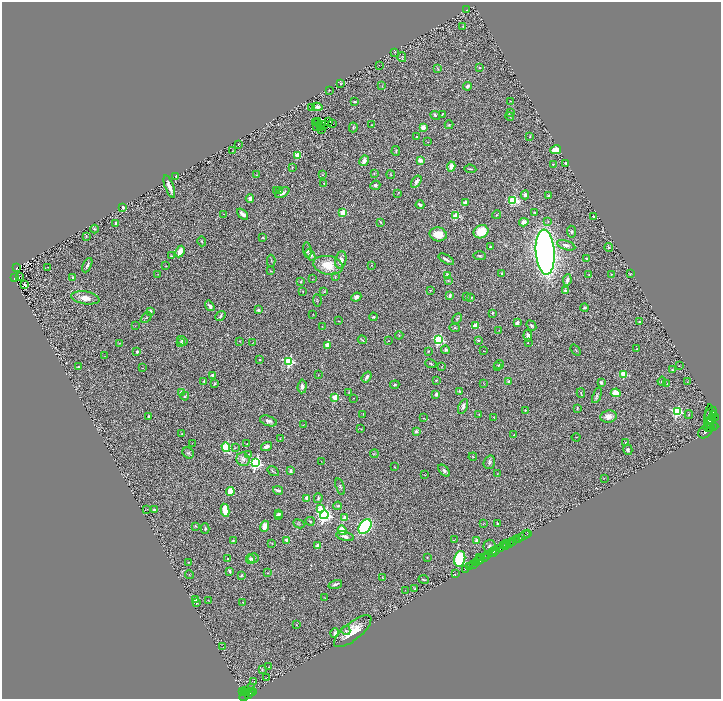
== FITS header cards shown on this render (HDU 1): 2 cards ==
NAXIS1  =                 1438
NAXIS2  =                 1393

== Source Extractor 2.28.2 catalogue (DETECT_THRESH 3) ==
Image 1438 x 1393 px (HDU 1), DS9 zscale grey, zoomed out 1/2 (1 PNG px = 2 x 2 image px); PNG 723 x 701 px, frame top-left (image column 2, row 1393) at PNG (2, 2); each listed source drawn as its Kron ellipse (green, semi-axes under 4 px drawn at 4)
Background 0.77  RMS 0.07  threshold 0.21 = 3 sigma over >= 5 px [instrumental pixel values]
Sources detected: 381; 36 cannot appear on this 1/2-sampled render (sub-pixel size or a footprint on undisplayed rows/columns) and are neither listed nor drawn; the other 345 listed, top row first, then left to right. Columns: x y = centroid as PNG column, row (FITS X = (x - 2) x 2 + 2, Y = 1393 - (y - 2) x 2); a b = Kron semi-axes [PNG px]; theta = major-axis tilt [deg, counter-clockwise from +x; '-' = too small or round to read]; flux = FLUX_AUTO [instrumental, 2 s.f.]
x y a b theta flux
466 10 2 1 - 4.5
463 26 3 2 - 6.3
395 52 3 2 - 8.1
402 57 5 3 - 12
379 65 3 2 - 3.9
437 68 4 2 - 7.5
479 68 3 3 - 9.9
341 84 4 3 - 13
382 86 3 2 - 8.5
467 86 4 3 - 50
329 90 2 2 - 6.3
510 101 3 2 - 6.8
355 102 3 2 - 19
317 107 5 4 - 64
311 108 4 3 - 9.8
510 112 4 2 - 9
442 114 3 1 - 10
435 115 5 4 - 21
510 116 4 3 - 13
317 121 2 1 - 3
315 122 2 1 - 29
329 122 2 1 - 7.1
333 123 2 1 - 3.7
324 125 2 1 - 7
372 125 2 1 - 7
449 125 4 3 - 18
321 126 2 1 - 6.1
316 127 2 1 - 17
353 127 5 3 - 14
423 127 4 3 - 120
321 129 2 1 - 10
530 136 3 2 - 8.7
416 137 2 2 - 12
428 142 2 2 - 5.1
239 144 2 1 - 12
233 150 2 1 - 4.4
555 150 5 4 - 170
396 151 5 2 - 10
298 155 3 3 - 550
420 160 2 2 - 230
364 161 5 3 - 95
566 163 2 2 - 20
553 164 3 3 - 10
292 167 2 1 - 7.1
451 167 5 4 - 100
470 169 6 2 -7 9.7
374 173 3 2 - 9.2
256 175 2 1 - 3.3
323 175 2 2 - 5.6
391 175 4 2 - 8.9
176 176 2 2 - 19
416 182 7 4 56 51
324 184 3 3 - 9
375 185 5 4 - 29
169 186 12 3 -70 97
280 190 4 4 - 17
276 191 3 3 - 15
282 193 8 4 28 68
398 193 2 1 - 3.8
525 195 4 3 - 39
549 196 2 2 - 55
250 199 4 3 - 61
513 200 4 3 - 1000
465 203 3 3 - 89
420 205 4 3 - 33
123 207 2 2 - 110
343 213 3 3 - 500
535 213 4 2 - 14
224 214 2 2 - 3.9
243 214 6 3 -44 81
497 215 4 3 - 11
456 216 3 3 - 630
594 216 3 2 - 5.3
380 222 4 2 - 11
524 222 4 4 - 69
548 222 4 3 - 13
116 223 2 2 - 120
95 229 4 2 - 13
481 232 7 6 - 260
571 232 6 4 -84 26
438 234 8 7 - 230
86 236 3 2 - 8
263 237 3 2 - 11
202 241 5 3 - 16
566 245 9 4 -17 59
490 247 2 2 - 13
609 247 4 4 - 15
307 250 8 3 -84 26
180 252 6 4 63 140
545 252 22 9 -86 9100
310 255 6 4 -53 59
172 256 4 2 - 11
480 256 6 3 -2 20
446 259 8 2 -30 36
587 259 3 2 - 25
341 260 9 5 78 85
271 261 6 3 -89 15
87 265 8 2 64 34
328 265 15 9 -11 280
372 265 2 2 - 5.1
166 266 3 2 - 8.2
48 267 3 1 - 4.7
16 268 3 2 - 59
270 271 3 2 - 6.7
158 274 2 1 - 4.3
502 274 3 2 - 13
611 274 3 2 - 5.8
630 274 3 2 - 11
448 275 3 2 - 110
589 275 3 2 - 11
14 277 4 2 - 63
19 277 3 1 - 3.8
73 277 2 2 - 15
335 277 3 2 - 6.2
312 279 2 2 - 5.4
448 280 4 3 - 13
567 280 6 3 80 48
301 282 3 2 - 9.8
24 284 4 3 - 30
430 290 3 2 - 6.4
565 290 2 2 - 44
324 291 3 3 - 8.9
303 292 3 2 - 6.3
450 296 3 3 - 32
356 297 5 4 - 52
466 297 3 2 - 7.1
471 297 2 2 - 21
85 298 14 6 -9 130
317 300 6 2 -84 6.9
210 306 6 3 -54 35
585 308 4 3 - 19
258 310 2 2 - 90
150 311 4 3 - 49
492 313 4 2 - 20
313 314 2 2 - 6.3
220 316 5 3 - 22
146 317 6 3 42 19
373 317 4 2 - 13
457 319 6 3 62 18
339 321 3 1 - 5.3
639 321 2 2 - 17
517 323 3 3 - 51
135 326 3 2 - 6.8
322 326 2 2 - 5.8
475 326 3 2 - 350
531 326 5 3 - 25
455 328 5 4 - 14
499 330 3 2 - 6.2
399 335 4 2 - 12
528 336 6 4 -81 59
362 340 4 2 - 9.5
439 340 4 3 - 1600
478 340 2 2 - 52
182 341 5 4 - 33
240 341 3 2 - 6.2
388 341 3 2 - 4.1
253 342 3 1 - 6.1
120 343 3 2 - 5.3
181 343 4 3 - 40
528 343 2 2 - 5.5
327 345 2 2 - 190
636 349 2 2 - 10
446 350 4 4 - 29
576 350 6 2 -52 12
428 351 3 2 - 11
484 351 3 1 - 3.9
137 352 2 2 - 56
105 356 2 1 - 2.9
259 359 2 2 - 18
289 361 3 3 - 1400
431 363 6 2 -20 13
499 364 5 4 - 21
442 366 3 2 - 7.9
679 366 2 2 - 5.8
78 367 3 3 - 17
498 367 4 3 - 11
143 368 3 2 - 4.9
672 370 2 2 - 11
624 374 3 3 - 610
212 375 2 2 - 71
318 375 2 2 - 6.5
367 377 6 2 54 45
436 380 2 2 - 9.2
204 381 3 2 - 16
662 381 4 4 - 20
509 382 3 3 - 44
687 382 3 2 - 5.1
601 383 3 3 - 43
214 384 3 2 - 11
484 384 3 2 - 5.8
667 384 3 1 - 3.3
395 385 5 3 - 19
302 386 7 4 85 55
459 391 3 3 - 14
181 392 2 2 - 140
349 392 3 3 - 9.1
581 393 5 2 - 14
616 393 5 4 - 180
436 394 4 3 - 35
597 395 8 3 69 23
185 396 4 3 - 21
335 397 3 2 - 430
353 398 2 1 - 4.9
463 406 8 4 66 58
577 408 4 2 - 9.1
525 410 2 2 - 10
677 411 4 3 - 1900
710 413 7 4 43 720
479 414 2 1 - 5.4
363 415 2 2 - 5.7
689 415 4 3 - 11
714 415 4 3 - 770
149 416 3 3 - 14
608 416 8 6 9 110
709 416 12 4 83 400
494 417 2 2 - 4.7
715 417 2 2 - 550
423 418 2 2 - 5.9
712 418 2 1 - 660
268 421 9 5 -18 50
710 421 2 2 - 410
303 425 2 1 - 3.5
712 425 7 3 -27 2000
708 427 4 2 - 480
713 427 3 2 - 560
711 428 2 1 - 790
361 429 3 1 - 8.2
416 431 2 2 - 120
705 431 8 6 47 2100
182 434 2 2 - 8.6
514 435 2 2 - 39
576 437 4 1 - 5.4
280 439 2 2 - 5.5
192 443 2 1 - 3.3
626 443 2 2 - 50
247 444 2 2 - 7
267 446 6 3 19 78
226 447 5 3 - 820
235 448 3 2 - 6.5
628 450 5 4 - 28
188 453 6 5 - 25
374 454 4 2 - 12
248 455 3 3 - 8
473 457 4 2 - 11
243 459 7 6 - 66
321 461 2 2 - 4.3
489 462 7 5 71 38
256 463 4 4 - 3000
394 467 2 2 - 7.3
273 471 6 2 -34 15
290 471 3 2 - 25
444 471 7 4 -48 38
497 474 3 1 - 4.4
425 475 2 1 - 4
604 478 2 2 - 4.2
340 487 8 3 -72 23
278 490 5 2 - 39
230 492 4 3 - 230
307 498 3 3 - 79
318 498 5 3 - 23
338 506 4 3 - 18
147 509 2 1 - 4.7
320 509 3 3 - 200
154 510 2 2 - 50
225 510 6 4 -80 280
279 513 3 3 - 16
278 515 4 3 - 29
324 515 4 4 - 4600
345 518 2 2 - 270
310 521 4 3 - 18
483 523 3 3 - 9.2
498 523 3 2 - 15
299 524 6 4 -24 19
196 526 4 2 - 9.7
265 526 5 4 - 140
365 527 8 5 53 1600
205 529 5 3 - 18
342 530 5 3 - 250
527 533 2 1 - 13
524 535 7 2 28 80
345 536 9 4 -15 58
519 538 3 2 - 140
517 539 3 2 - 560
233 540 3 2 - 7.1
287 540 4 3 - 66
454 540 4 3 - 8.7
477 541 2 2 - 240
512 542 2 2 - 530
272 544 2 2 - 4.1
506 544 3 2 - 190
509 544 2 1 - 84
318 546 3 3 - 100
490 546 6 6 - 38
503 546 3 2 - 450
505 546 2 1 - 46
500 549 4 2 - 210
496 551 4 2 - 150
492 553 4 3 - 560
488 556 3 2 - 920
480 557 2 1 - 27
253 558 5 5 - 48
427 558 2 1 - 8.4
485 558 3 1 - 13
227 559 3 3 - 16
250 559 5 4 - 30
460 559 8 5 75 720
481 559 3 2 - 210
478 561 2 1 - 220
188 562 2 2 - 6.6
477 563 3 2 - 250
473 565 4 2 - 82
470 567 3 2 - 58
465 569 2 1 - 25
229 571 4 2 - 26
267 573 3 3 - 7.3
455 574 2 1 - 6.4
189 575 4 2 - 8.3
241 575 4 4 - 20
383 577 3 2 - 8.5
424 580 5 3 - 15
335 584 7 2 17 39
415 589 3 3 - 14
405 591 2 1 - 3.2
325 597 2 2 - 4.4
196 599 3 3 - 20
208 600 2 1 - 3.9
243 602 2 1 - 4.8
197 603 2 2 - 12
296 625 2 2 - 4.9
346 630 4 4 - 21
353 631 23 9 39 280
335 633 5 4 - 33
223 647 3 2 - 4.7
269 667 2 1 - 7.9
262 670 3 2 - 8.3
266 678 2 1 - 6.2
253 682 3 2 - 13
251 688 2 1 - 6
246 690 2 1 - 29
243 692 4 2 - 190
253 692 2 1 - 15
244 693 3 1 - 130
251 693 2 1 - 29
248 694 2 1 - 40
244 696 5 3 - 230
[36 sub-pixel or undisplayed-footprint detections neither listed nor drawn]